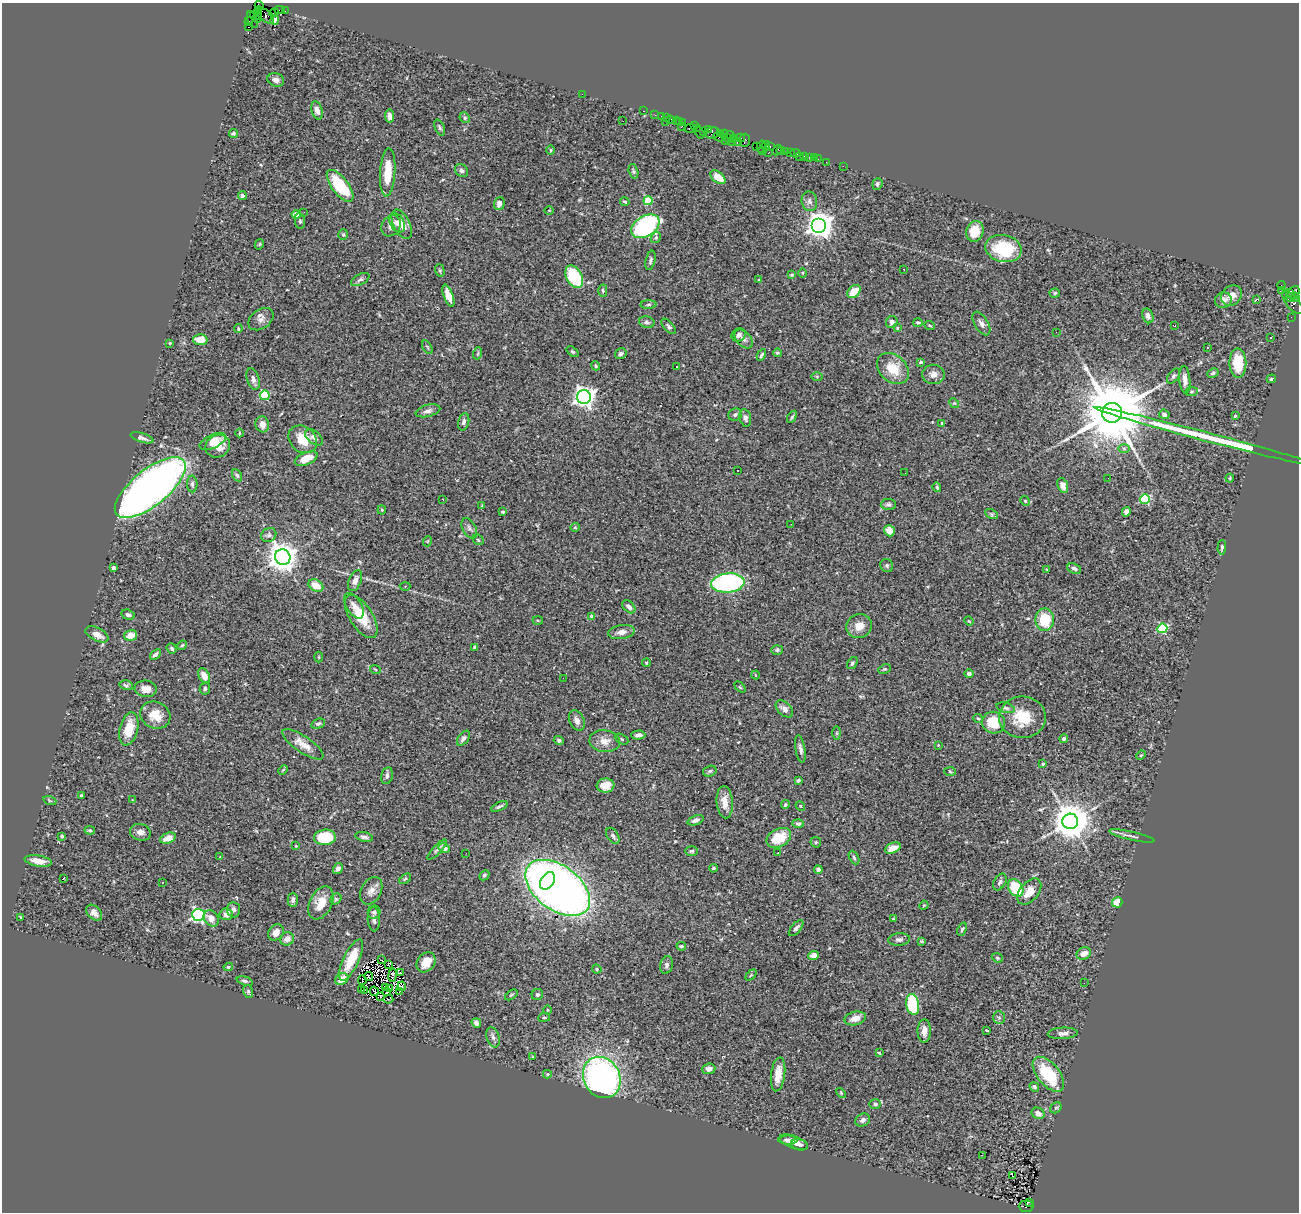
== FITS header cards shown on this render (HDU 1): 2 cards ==
NAXIS1  =                 1297
NAXIS2  =                 1210

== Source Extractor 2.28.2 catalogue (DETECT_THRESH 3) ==
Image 1297 x 1210 px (HDU 1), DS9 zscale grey, 1 PNG px = 1 image px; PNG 1301 x 1214 px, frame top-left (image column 1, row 1210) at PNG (2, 3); each listed source drawn as its Kron ellipse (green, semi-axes under 4 px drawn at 4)
Background 1.52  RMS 0.067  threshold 0.2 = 3 sigma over >= 5 px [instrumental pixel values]
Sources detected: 394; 1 with non-positive FLUX_AUTO (blend fragments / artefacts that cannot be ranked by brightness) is neither listed nor drawn; the other 393 listed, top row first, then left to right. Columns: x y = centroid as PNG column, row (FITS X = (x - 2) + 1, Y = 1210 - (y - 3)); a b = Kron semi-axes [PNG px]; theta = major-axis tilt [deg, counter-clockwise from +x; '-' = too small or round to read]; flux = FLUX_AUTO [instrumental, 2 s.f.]
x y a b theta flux
259 6 5 3 - 46
280 10 5 2 - 80
285 11 3 2 - 16
258 13 6 3 87 270
274 13 5 2 - 75
253 15 3 2 - 50
266 16 10 5 -42 500
257 17 5 3 - 220
252 20 9 5 -71 320
275 20 5 3 - 12
249 22 4 3 - 100
249 27 4 2 - 160
276 80 8 6 -20 18
582 94 2 2 - 66
317 110 9 5 -74 26
644 111 3 2 - 51
655 115 2 2 - 42
390 116 6 4 -84 22
662 116 3 2 - 64
465 118 5 5 - 8.6
667 118 2 2 - 72
671 119 3 2 - 72
676 120 3 3 - 79
623 121 2 2 - 2.6
665 121 3 2 - 110
679 121 3 3 - 97
683 123 4 3 - 85
694 125 4 3 - 56
440 127 8 4 -67 8.2
681 127 3 2 - 78
690 128 5 3 - 170
697 128 2 2 - 21
708 129 4 3 - 110
704 132 2 2 - 35
233 133 4 4 - 6.8
699 133 6 2 -56 56
712 133 7 5 15 330
721 133 4 4 - 68
724 134 4 2 - 56
730 135 5 3 - 220
719 137 6 4 -21 260
740 138 4 2 - 110
728 139 3 2 - 73
733 139 3 2 - 200
745 140 6 5 - 390
725 141 2 2 - 49
733 142 4 3 - 330
737 142 4 2 - 120
765 145 4 3 - 160
756 146 2 2 - 51
770 146 3 3 - 71
761 147 6 4 74 110
551 150 5 3 - 4.4
777 150 6 2 49 200
762 151 3 2 - 120
781 151 4 3 - 110
786 151 2 2 - 75
790 152 3 3 - 85
768 153 3 2 - 210
795 153 5 3 - 82
804 156 3 3 - 120
800 157 4 2 - 12
809 157 3 2 - 38
814 158 2 2 - 17
818 159 2 2 - 7.3
826 162 2 2 - 20
843 166 2 2 - 22
462 171 7 6 - 12
633 171 7 4 -75 7.5
388 172 24 7 87 98
718 177 9 5 -39 57
877 184 6 5 - 8.1
340 186 19 8 -53 220
242 196 4 4 - 18
648 201 4 4 - 160
809 201 10 7 -79 18
625 202 5 3 - 5.7
499 204 6 5 - 19
549 210 4 3 - 3.3
304 212 2 2 - 1.9
296 214 4 4 - 44
300 221 8 5 -81 9.4
397 223 10 7 -63 22
402 224 16 8 -63 42
819 225 7 7 - 4600
391 226 11 9 59 31
645 226 15 10 32 600
975 231 10 8 74 90
343 235 5 5 - 7.5
656 237 6 5 - 8.3
259 244 5 4 - 4.9
1004 249 18 13 -12 220
650 260 10 4 78 12
904 269 3 2 - 15
440 270 6 4 -72 5.6
803 273 4 3 - 4.3
792 275 4 3 - 4.8
574 277 12 7 -61 250
360 279 10 5 27 11
759 280 4 3 - 4.7
1281 285 4 3 - 310
603 291 6 4 -88 7.5
1282 291 2 2 - 25
854 292 8 5 40 75
1289 292 4 3 - 470
1055 293 5 4 - 7.2
1294 293 7 5 57 330
1232 295 11 9 42 45
448 296 12 4 -70 51
1290 297 5 2 - 290
1295 297 5 4 - 140
1256 299 3 3 - 18
1223 300 8 7 - 31
1293 303 14 6 -51 460
649 304 8 4 1 7.8
1148 316 7 5 -69 14
1291 317 2 2 - 21
261 319 14 9 36 28
647 322 8 5 -14 11
892 322 6 5 - 14
918 322 5 4 - 6.8
981 323 13 6 -59 21
669 326 9 4 -47 11
930 326 5 3 - 4.3
1175 326 2 2 - 3.3
897 328 3 3 - 5.9
238 329 4 3 - 6.1
1056 332 2 2 - 2.8
739 335 7 6 - 19
1270 338 2 2 - 4.5
743 339 11 7 -45 18
200 340 7 5 -3 54
170 343 4 3 - 3.9
427 347 7 3 -60 5.3
1208 347 2 2 - 4
572 352 7 4 -36 6.1
478 353 6 3 72 5.4
777 353 4 4 - 6.4
621 354 6 5 - 11
761 355 6 3 62 9.1
921 362 4 3 - 7.9
1238 363 15 8 -88 150
596 366 5 4 - 7.1
676 366 3 2 - 6
893 369 18 13 -42 100
1213 373 6 4 27 8.3
933 374 11 9 -6 29
1173 376 8 5 53 10
817 377 5 4 - 5.1
253 379 11 6 -72 17
1271 379 5 3 - 7
1185 380 14 5 -86 29
1191 392 6 4 7 6.6
265 395 4 4 - 250
584 397 7 7 - 2800
954 403 5 4 - 6.1
428 411 13 6 14 19
1112 413 10 10 - 65000
735 414 7 6 - 13
1164 414 5 4 - 13
1235 416 4 4 - 7.5
792 417 7 3 59 6.8
745 418 9 5 -76 15
464 422 8 5 76 14
942 423 4 3 - 5.5
262 424 8 7 - 30
239 433 4 3 - 4
1204 436 113 4 -15 470
314 437 10 6 -37 23
142 438 12 4 -17 19
303 439 15 12 -41 93
213 441 14 6 25 56
218 446 13 11 30 55
1124 449 6 4 -1 7.7
306 459 12 6 23 73
738 470 2 2 - 4
905 473 3 2 - 3.8
237 475 6 4 -58 8.6
1108 478 2 2 - 2.1
1230 478 4 4 - 4.6
192 484 8 5 -89 11
1063 486 8 5 -72 36
937 487 5 3 - 5.3
150 488 43 18 39 2700
443 499 2 2 - 2.5
1145 499 5 5 - 320
1025 501 5 4 - 5.8
888 505 8 5 0 11
482 506 4 3 - 4.3
382 510 4 4 - 5.2
503 512 3 3 - 6.1
1126 512 5 4 - 14
992 514 7 4 -27 7
791 524 2 2 - 5.9
575 527 4 4 - 4.8
469 528 11 6 -61 16
889 531 6 5 - 42
269 535 8 6 36 12
478 540 6 4 -44 6.9
428 541 5 3 - 3.4
1222 547 7 3 86 7
283 557 8 7 - 6400
887 566 7 6 - 9.2
114 568 4 3 - 8.7
1074 568 7 5 -22 13
1047 569 3 2 - 3.3
355 581 11 6 68 27
728 583 17 9 6 780
316 586 8 5 -31 65
405 586 5 3 - 4.6
354 606 14 7 -59 28
629 607 8 5 -46 20
128 615 7 5 -16 12
361 616 24 11 -58 140
592 616 4 3 - 20
538 620 5 3 - 4.8
1045 620 11 9 -90 150
969 621 5 3 - 3.6
859 626 13 11 25 49
1162 628 5 5 - 300
621 632 13 7 9 32
97 634 12 6 -27 37
131 635 6 5 - 47
182 645 5 4 - 5.2
475 647 4 3 - 7.3
172 648 5 4 - 10
777 650 5 5 - 7.4
155 654 6 3 42 11
319 657 5 3 - 3.4
646 663 4 3 - 4.8
852 663 7 4 55 8.3
375 669 5 3 - 4.3
885 669 6 4 25 6.5
969 674 5 4 - 13
755 675 4 3 - 3.2
204 676 8 5 -61 47
563 678 2 2 - 2.1
126 685 7 5 -14 9.1
740 687 6 4 -45 4.6
146 689 11 8 -8 41
205 689 6 5 - 8.8
1006 708 9 5 -15 12
784 709 10 6 -44 24
155 715 15 13 -24 80
1022 717 23 20 1 150
978 718 5 3 - 4.5
577 720 11 7 -64 24
993 723 11 11 - 110
318 724 7 5 18 9.5
129 729 17 9 76 92
837 733 6 4 -90 6.7
638 735 7 4 2 17
463 738 8 5 52 15
622 739 7 4 -28 7.9
1064 739 4 4 - 15
559 740 5 4 - 9
605 741 15 11 -7 46
303 744 24 8 -34 52
938 745 4 3 - 3.8
800 749 14 5 -81 18
1141 755 5 3 - 4.1
1043 764 4 4 - 9.4
283 770 5 3 - 4.6
710 771 7 5 17 8.6
950 771 6 4 -4 4.7
387 776 9 5 76 15
798 780 4 3 - 8.2
606 786 9 7 7 42
81 796 3 3 - 5.7
132 800 4 4 - 3.6
50 801 7 4 -19 5.9
725 802 16 8 -85 50
785 805 4 3 - 6.1
499 806 9 4 24 11
800 806 5 4 - 5.1
695 820 8 4 20 18
1070 821 8 7 - 12000
798 824 5 4 - 9.2
90 830 5 4 - 5.7
140 832 10 8 -16 23
62 836 4 3 - 7.6
613 836 9 5 -55 12
1132 836 23 3 -13 16
325 837 11 8 4 190
364 837 9 4 -13 15
168 838 8 5 19 45
779 838 13 9 28 110
816 842 5 5 - 6
296 846 3 2 - 3.2
444 848 6 4 -27 18
893 848 8 5 23 47
437 850 13 4 47 11
691 851 6 4 1 7.7
778 852 2 2 - 5.7
466 853 2 2 - 5.1
220 857 3 2 - 2.9
854 857 7 4 -63 8.7
38 861 14 5 -9 44
338 868 5 4 - 16
713 868 4 3 - 5.5
818 870 4 4 - 15
484 875 6 4 45 9
63 879 4 2 - 34
405 879 7 3 37 5.2
547 881 9 6 57 250
162 882 3 3 - 6.6
1000 882 9 5 60 13
558 888 36 22 -36 3900
1016 888 9 7 -57 220
371 891 14 10 63 32
1029 892 15 9 51 60
336 899 6 5 - 7.2
293 900 7 5 -89 14
1117 902 5 5 - 50
321 903 17 11 64 78
924 905 5 3 - 4.2
234 910 7 6 - 16
374 912 7 6 - 12
94 913 9 6 -46 23
226 914 6 6 - 25
198 915 6 6 - 910
21 917 3 3 - 6.2
211 918 9 6 -52 37
374 919 12 6 -88 17
893 919 4 3 - 4.2
796 928 10 4 50 15
962 929 7 4 69 8.5
276 932 9 7 52 31
287 939 7 6 - 33
899 939 11 6 4 14
922 941 3 3 - 5.7
681 946 5 3 - 6.9
1084 953 7 6 - 36
814 955 5 4 - 32
997 958 6 4 -21 5.8
351 960 22 8 65 110
381 960 3 2 - 1.7
426 962 11 8 51 65
388 964 4 3 - 4.6
667 965 9 6 74 14
228 967 5 4 - 7.9
597 969 5 4 - 5.6
400 973 3 2 - 4.9
393 975 7 2 81 0.038
751 975 6 4 44 6
369 977 4 2 - 0.38
342 979 7 5 33 58
362 980 5 2 - 1.2
245 981 8 4 -16 9.1
1084 983 2 2 - 4.7
402 986 5 3 - 13
385 987 3 2 - 6.3
389 988 3 2 - 1.4
361 989 3 2 - 8.9
248 991 6 5 - 7.2
364 991 2 2 - 0.91
374 991 5 2 - 6.8
386 991 4 2 - 3
400 992 3 2 - 3.4
537 994 6 5 - 10
511 995 7 3 35 5.3
380 997 2 2 - 5.5
388 999 5 2 - 5.2
913 1004 10 6 -81 300
547 1010 5 3 - 4.1
544 1017 6 3 8 5
999 1017 6 6 - 10
855 1018 11 6 14 43
476 1023 5 4 - 22
986 1030 3 2 - 6.2
924 1031 11 6 89 32
1063 1033 15 5 3 22
493 1037 10 6 -73 17
879 1053 4 3 - 4.2
533 1057 4 4 - 4
709 1069 7 5 6 15
547 1074 4 4 - 6.3
778 1074 17 7 83 60
1048 1074 21 11 -50 220
602 1077 21 18 -61 1400
1034 1087 5 4 - 9
841 1093 6 3 -46 5.1
875 1104 6 5 - 8.7
1056 1108 6 5 - 7.1
1038 1113 7 5 -31 26
863 1120 8 6 27 19
788 1140 10 4 0 16
793 1142 15 6 -19 29
800 1145 8 5 -13 17
982 1155 3 2 - 3.6
1013 1176 3 3 - 39
1029 1202 3 2 - 270
1026 1206 7 5 0 540
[1 non-positive-flux detection neither listed nor drawn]